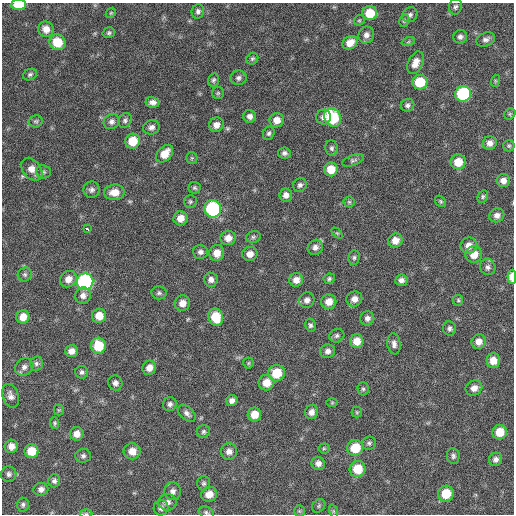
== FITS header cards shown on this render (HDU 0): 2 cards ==
NAXIS1  =                  512 / Axis length
NAXIS2  =                  512 / Axis length

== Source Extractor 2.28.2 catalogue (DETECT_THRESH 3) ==
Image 512 x 512 px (HDU 0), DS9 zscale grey, 1 PNG px = 1 image px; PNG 516 x 516 px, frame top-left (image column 1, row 512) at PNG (2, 3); each listed source drawn as its Kron ellipse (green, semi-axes under 4 px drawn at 4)
Background 199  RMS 14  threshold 43.3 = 3 sigma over >= 5 px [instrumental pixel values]
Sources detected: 155; all 155 listed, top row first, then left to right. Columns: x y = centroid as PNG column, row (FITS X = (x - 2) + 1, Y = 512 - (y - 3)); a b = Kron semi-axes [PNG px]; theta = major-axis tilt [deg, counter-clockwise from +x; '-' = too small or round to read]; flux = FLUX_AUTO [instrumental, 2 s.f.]
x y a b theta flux
19 5 7 5 0 22000
455 7 8 6 73 2500
198 11 7 6 - 3000
111 13 6 4 45 1200
370 13 7 7 - 21000
410 15 8 7 - 3100
359 20 6 5 - 1300
404 21 6 5 - 1500
46 29 8 7 - 7800
109 33 6 5 - 1800
366 35 8 7 - 4600
460 37 7 6 - 3200
486 39 9 6 20 3700
57 42 8 7 - 21000
408 42 7 4 19 1500
350 43 8 6 31 9800
252 59 6 5 - 1800
415 63 12 7 65 8300
30 74 7 5 24 2200
238 78 8 7 - 3400
213 80 7 5 76 2000
495 81 6 4 73 1200
420 82 7 7 - 30000
218 93 6 6 - 1700
463 94 8 8 - 89000
152 102 7 5 -11 4100
408 105 7 6 - 2800
510 114 6 5 - 1400
250 116 6 6 - 4300
323 117 7 7 - 4300
332 117 10 8 -58 55000
125 120 8 6 59 2600
277 120 7 7 - 8600
36 121 7 6 - 2000
112 122 8 7 - 3900
216 125 7 7 - 5800
151 127 8 7 - 4000
269 133 7 5 64 2200
133 141 7 7 - 23000
490 143 7 7 - 5500
509 146 5 5 - 1500
332 148 8 6 -76 2400
284 153 6 5 - 2900
165 154 10 7 48 14000
192 158 6 5 - 1500
353 160 11 5 20 2500
458 162 7 7 - 16000
32 169 13 9 -52 9200
331 169 7 7 - 16000
43 172 7 6 - 2400
503 181 6 6 - 5700
300 185 7 6 - 2900
195 188 6 6 - 1800
91 190 8 8 - 3600
115 192 10 8 5 12000
286 195 6 6 - 4800
483 196 6 5 - 1700
441 201 6 5 - 1500
190 202 6 6 - 1800
349 202 5 5 - 1400
213 209 9 8 - 110000
497 215 7 6 - 4700
180 218 7 7 - 9200
87 229 4 3 - 7100
337 233 6 4 -44 1200
253 237 7 5 14 2100
228 238 7 7 - 7600
395 240 7 7 - 9000
469 245 8 8 - 7300
315 247 8 7 - 4700
200 252 7 7 - 3500
217 253 8 7 - 10000
250 254 7 7 - 6800
474 254 8 8 - 12000
354 257 7 5 88 2000
488 267 8 7 - 3500
25 274 7 6 - 2400
512 277 7 4 89 12000
68 279 9 7 40 7900
329 279 5 5 - 1800
211 280 7 7 - 4500
296 280 7 7 - 6600
401 280 6 5 - 4100
85 282 8 8 - 190000
159 293 7 6 - 2300
83 296 8 7 - 5200
354 299 8 7 - 6200
307 300 8 7 - 4400
458 300 5 5 - 1500
329 302 7 7 - 9100
182 303 8 7 - 8200
99 316 7 7 - 12000
23 317 7 6 - 10000
216 317 8 7 - 25000
367 318 7 6 - 4000
310 325 6 5 - 2200
450 329 7 6 - 2800
337 336 7 6 - 2500
357 341 7 7 - 12000
479 341 7 7 - 7300
394 344 10 6 -82 4200
98 346 8 7 - 27000
71 351 6 6 - 6000
328 351 7 7 - 4300
493 361 7 7 - 11000
36 363 7 7 - 2600
248 363 5 5 - 1300
24 367 10 8 37 4200
149 368 7 6 - 7100
82 372 6 6 - 2700
277 373 8 8 - 24000
115 383 8 7 - 3700
266 383 8 8 - 12000
474 388 8 7 - 6400
363 389 6 5 - 1900
11 396 12 8 -71 5100
232 401 6 5 - 4400
332 403 6 4 1 1200
170 404 7 7 - 3200
59 410 5 5 - 1200
311 412 7 6 - 5200
357 412 5 5 - 1300
187 413 10 6 -43 3900
254 414 7 7 - 12000
55 423 6 4 -83 1600
203 432 6 6 - 2100
500 432 7 7 - 15000
77 434 7 6 - 7000
369 443 7 6 - 2200
11 446 7 6 - 6200
324 448 5 5 - 1400
355 448 8 7 - 25000
31 451 7 7 - 16000
132 451 8 8 - 9000
229 451 8 8 - 5300
83 456 7 7 - 2700
453 456 8 6 -82 2700
495 459 7 6 - 3900
318 463 7 6 - 4500
358 469 8 8 - 22000
9 474 8 7 - 3000
54 481 6 6 - 3000
204 483 7 6 - 2300
41 489 7 6 - 4100
173 491 9 8 - 4300
209 494 8 7 - 10000
446 494 8 7 - 23000
167 502 9 8 - 4900
23 505 7 6 - 2300
319 506 7 6 - 1700
161 508 8 7 - 3500
299 511 5 5 - 1500
333 511 7 4 -72 1500
206 512 8 5 -24 2000
86 513 6 4 0 1400
At the frame edge (FLAGS 8, measured only in part): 4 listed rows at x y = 19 5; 512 277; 206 512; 86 513